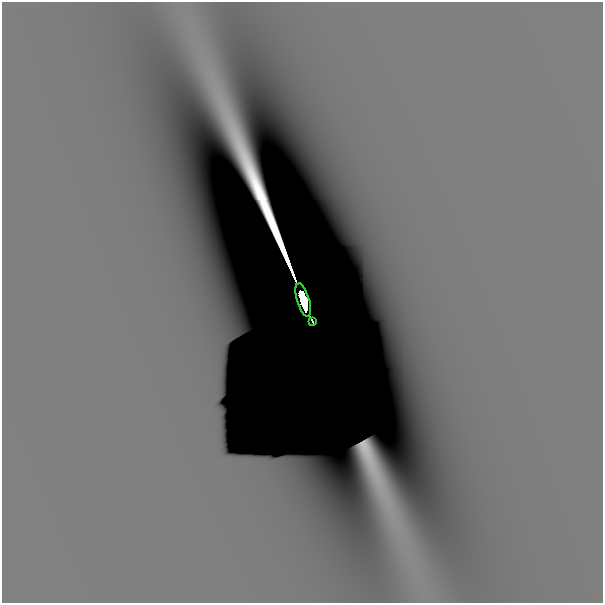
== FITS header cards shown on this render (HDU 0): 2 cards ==
NAXIS1  =                  601
NAXIS2  =                  601

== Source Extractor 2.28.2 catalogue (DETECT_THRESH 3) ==
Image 601 x 601 px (HDU 0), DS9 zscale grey, 1 PNG px = 1 image px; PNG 605 x 605 px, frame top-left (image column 1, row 601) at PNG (2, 2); each listed source drawn as its Kron ellipse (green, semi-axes under 4 px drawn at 4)
Background -1.73e-11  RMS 1.4e-11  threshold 4.14e-11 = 3 sigma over >= 5 px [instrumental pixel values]
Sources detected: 4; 2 with non-positive FLUX_AUTO (blend fragments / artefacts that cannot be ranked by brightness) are neither listed nor drawn; the other 2 listed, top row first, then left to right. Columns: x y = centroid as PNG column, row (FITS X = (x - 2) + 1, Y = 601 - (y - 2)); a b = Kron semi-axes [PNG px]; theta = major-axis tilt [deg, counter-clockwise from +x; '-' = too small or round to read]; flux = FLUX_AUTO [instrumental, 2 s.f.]
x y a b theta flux
303 300 17 6 -73 3.7e+00
312 322 4 2 - 8.2e-08
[2 non-positive-flux detections neither listed nor drawn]